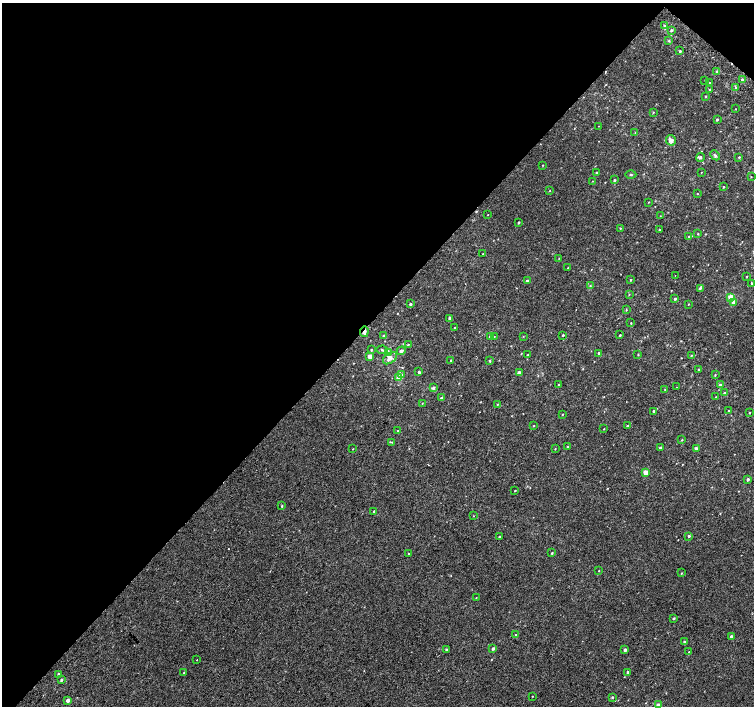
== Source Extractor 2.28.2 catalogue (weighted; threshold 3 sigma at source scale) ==
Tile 2 of 4 x 4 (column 2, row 1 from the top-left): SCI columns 1539-3041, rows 4486-5892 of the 6074 x 6092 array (HDU 1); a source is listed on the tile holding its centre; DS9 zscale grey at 2 x 2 block average (1 PNG px = mean of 2 x 2 image px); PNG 756 x 708 px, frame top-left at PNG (2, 3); each listed source drawn as its Kron ellipse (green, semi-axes under 4 px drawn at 4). Shown black and unused: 46% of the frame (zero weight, under 2 of 3 exposures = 2% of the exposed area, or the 3 px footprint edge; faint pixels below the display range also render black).
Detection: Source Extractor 2.28.2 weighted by HDU 2 'WHT'; one run over the whole footprint, this tile lists its part. Background 9.91e-05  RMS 0.0034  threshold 0.0155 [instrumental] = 3 sigma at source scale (4.5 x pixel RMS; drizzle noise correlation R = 1.50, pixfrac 1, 0.0396/0.0396 arcsec/px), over >= 5 px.
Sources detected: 144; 2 cosmic-ray / hot-pixel residue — neither listed nor drawn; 3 inside a brighter listed object's ellipse — not listed separately; the other 139 listed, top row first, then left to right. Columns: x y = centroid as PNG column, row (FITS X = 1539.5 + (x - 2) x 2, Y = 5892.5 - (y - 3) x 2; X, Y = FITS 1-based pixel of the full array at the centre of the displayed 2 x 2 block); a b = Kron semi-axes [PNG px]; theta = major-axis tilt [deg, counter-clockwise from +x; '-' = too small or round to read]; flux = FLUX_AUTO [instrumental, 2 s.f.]
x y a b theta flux
664 25 3 2 - 0.7
671 30 3 3 - 1
669 41 3 2 - 0.63
680 51 3 2 - 0.87
717 72 4 3 - 1.5
742 79 3 2 - 1.4
705 80 2 2 - 0.32
710 83 2 2 - 0.5
736 88 3 2 - 0.67
710 90 2 2 - 0.62
706 96 2 2 - 0.51
736 109 2 2 - 0.26
653 112 2 2 - 0.52
717 119 3 2 - 0.88
599 126 2 2 - 0.24
635 133 3 2 - 0.32
671 140 5 4 - 2.8
715 155 6 3 -46 1.4
700 157 4 3 - 0.95
739 157 3 2 - 0.59
543 165 3 2 - 0.32
596 172 2 2 - 0.64
701 172 2 2 - 0.28
631 174 5 2 - 0.76
751 177 2 2 - 0.3
614 180 2 2 - 0.76
592 181 2 2 - 0.3
724 187 2 2 - 0.58
550 191 2 2 - 0.36
697 194 2 2 - 0.31
649 202 2 2 - 0.38
488 215 2 2 - 0.23
660 216 2 2 - 0.31
519 222 2 2 - 1.1
620 228 2 2 - 0.56
659 230 2 2 - 0.47
698 234 3 2 - 0.45
689 236 2 2 - 0.48
483 254 2 2 - 0.4
559 258 3 2 - 0.35
568 268 3 2 - 0.57
675 275 2 2 - 0.71
747 276 2 2 - 0.41
631 280 3 2 - 0.58
527 281 3 2 - 1.1
752 283 3 2 - 0.78
590 286 3 2 - 0.46
700 288 3 3 - 1.3
629 294 2 2 - 0.4
731 297 3 3 - 20
675 299 2 2 - 1
733 303 4 3 - 2.6
411 304 2 2 - 1.3
688 304 2 2 - 0.35
626 310 3 2 - 0.55
450 318 3 2 - 1.4
631 323 3 2 - 0.43
455 328 2 2 - 1
364 332 5 3 - 3
384 335 3 2 - 0.59
563 335 2 2 - 0.83
620 335 2 2 - 0.68
490 336 3 3 - 1.8
494 336 2 2 - 0.46
523 336 2 2 - 0.36
408 345 3 2 - 0.72
371 349 3 2 - 0.49
382 350 5 3 - 1.2
401 351 4 2 - 2
388 352 4 3 - 1.3
599 353 3 2 - 1.5
527 355 3 2 - 0.43
638 355 3 2 - 0.47
370 356 3 2 - 5
691 356 2 2 - 0.4
390 358 8 5 36 4.3
451 360 2 2 - 0.57
490 361 3 2 - 0.51
698 369 3 2 - 0.77
419 372 2 2 - 1.7
519 372 3 2 - 1.7
402 374 4 2 - 0.79
715 375 2 2 - 0.52
399 378 3 3 - 9.5
558 385 2 2 - 0.46
720 385 3 3 - 2.2
676 387 2 2 - 0.45
433 388 3 3 - 1.6
665 389 2 2 - 0.44
725 393 3 2 - 1.6
716 397 2 2 - 0.39
441 398 3 2 - 1.1
422 403 3 2 - 0.27
497 404 3 2 - 0.43
654 411 2 2 - 2.5
729 411 3 2 - 0.51
749 413 3 2 - 0.58
563 414 2 2 - 0.42
534 426 2 2 - 0.38
627 426 3 2 - 0.83
604 429 2 2 - 0.32
398 431 3 2 - 0.4
682 440 3 2 - 0.48
392 442 3 2 - 0.44
567 447 3 2 - 0.6
660 448 2 2 - 1.3
696 448 3 2 - 2.1
353 449 2 2 - 0.38
555 449 2 2 - 0.37
645 472 3 2 - 9.9
748 479 2 2 - 1.6
515 490 2 2 - 0.5
282 506 3 2 - 0.6
374 511 2 2 - 0.72
473 516 2 2 - 0.27
689 536 3 3 - 0.89
499 537 2 2 - 0.71
409 553 2 2 - 1.5
552 553 2 2 - 0.78
599 571 3 2 - 0.35
682 573 3 2 - 0.46
476 598 2 2 - 0.42
674 618 3 2 - 0.74
516 634 3 2 - 0.5
731 637 2 2 - 2.6
684 642 3 3 - 0.82
493 648 2 2 - 1.7
446 649 2 2 - 1.2
625 650 3 2 - 1.6
689 652 3 2 - 0.57
197 660 2 2 - 1.3
184 672 2 2 - 0.43
628 672 2 2 - 1
59 674 2 2 - 2.3
61 680 3 2 - 1.2
532 696 2 2 - 0.34
612 697 3 2 - 0.82
68 701 2 2 - 4
658 705 2 2 - 3.3
Overlapping masked pixels (flux is a lower limit): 1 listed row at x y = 364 332
Isophote crosses this tile's border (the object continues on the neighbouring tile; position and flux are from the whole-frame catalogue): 1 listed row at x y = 658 705